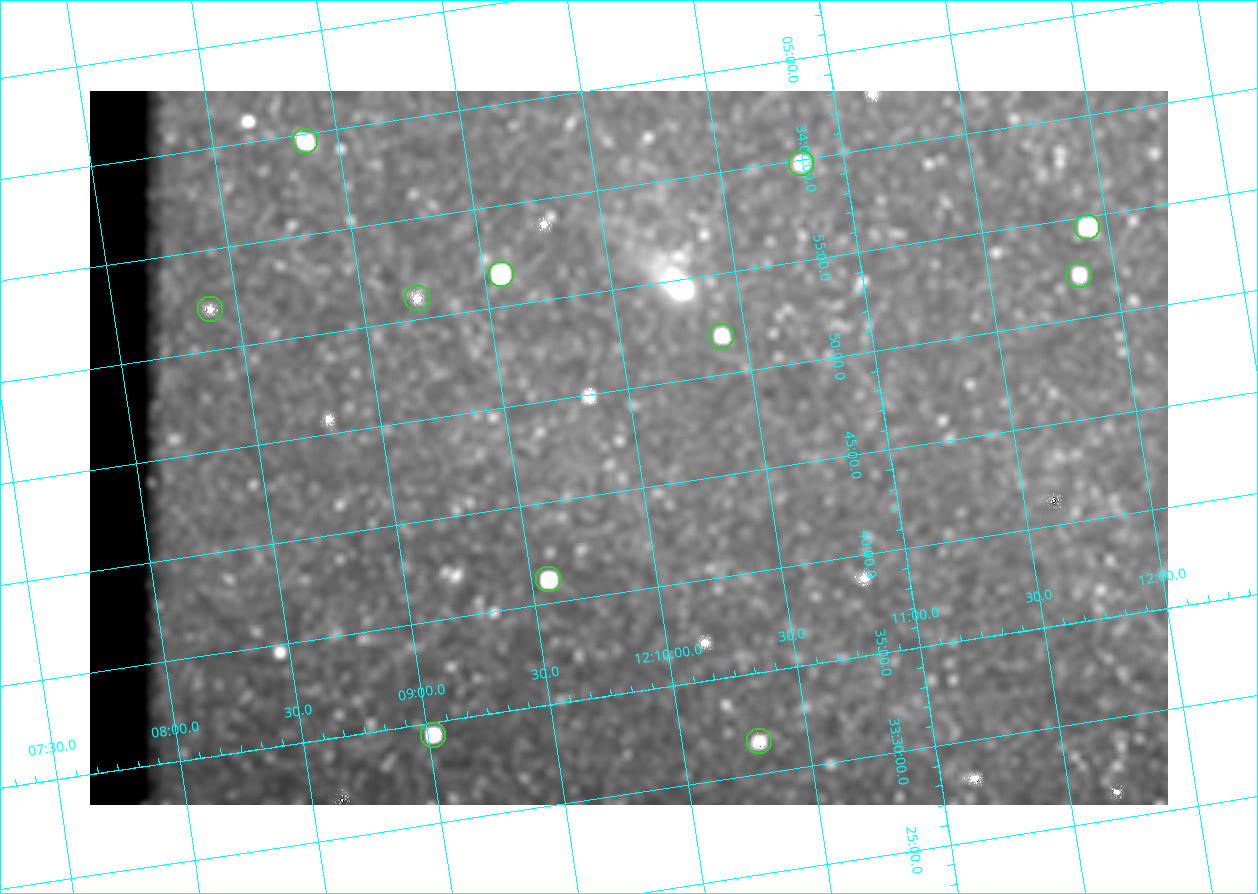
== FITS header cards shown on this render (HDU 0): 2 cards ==
NAXIS1  =                 1078
NAXIS2  =                  714

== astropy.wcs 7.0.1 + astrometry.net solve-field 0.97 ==
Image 1078 x 714 px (HDU 0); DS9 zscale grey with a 90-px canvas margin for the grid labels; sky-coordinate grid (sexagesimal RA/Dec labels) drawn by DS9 from the SOLVED WCS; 11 Tycho-2 reference stars matched to detected sources circled (green)
Header WCS: none
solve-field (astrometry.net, Tycho-2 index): SOLVED blind (the file carries no WCS)
Solved WCS: RA---TAN-SIP/DEC--TAN-SIP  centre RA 12:09:58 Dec +33:47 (182.49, +33.78 deg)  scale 3 arcsec/px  FOV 53.9' x 35.7'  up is +9 deg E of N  parity flipped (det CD > 0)
(file carries no celestial WCS; the grid is the blind solution)
Tycho-2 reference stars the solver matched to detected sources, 11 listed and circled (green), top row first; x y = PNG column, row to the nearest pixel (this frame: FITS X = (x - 90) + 1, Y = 714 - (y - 91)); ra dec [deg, ICRS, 3 dp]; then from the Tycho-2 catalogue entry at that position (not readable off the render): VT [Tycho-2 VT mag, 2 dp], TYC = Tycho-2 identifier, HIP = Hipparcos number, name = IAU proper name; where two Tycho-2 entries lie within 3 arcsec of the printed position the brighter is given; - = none
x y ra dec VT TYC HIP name
305 141 182.217 +34.078 10.97 2529-1713-1 - -
801 163 182.707 +33.997 11.63 2529-1841-1 - -
1087 227 182.981 +33.908 10.81 2529-1789-1 - -
501 274 182.392 +33.944 9.84 2529-1255-1 59276 -
1079 275 182.965 +33.869 12.02 2529-805-1 - -
417 298 182.305 +33.934 12.65 2529-1793-1 - -
210 309 182.097 +33.951 11.96 2529-1435-1 - -
721 336 182.601 +33.865 11.69 2529-1735-1 - -
548 579 182.392 +33.687 10.79 2527-1378-1 - -
433 735 182.255 +33.573 10.77 2527-1252-1 - -
759 741 182.576 +33.526 12.18 2527-1353-1 - -